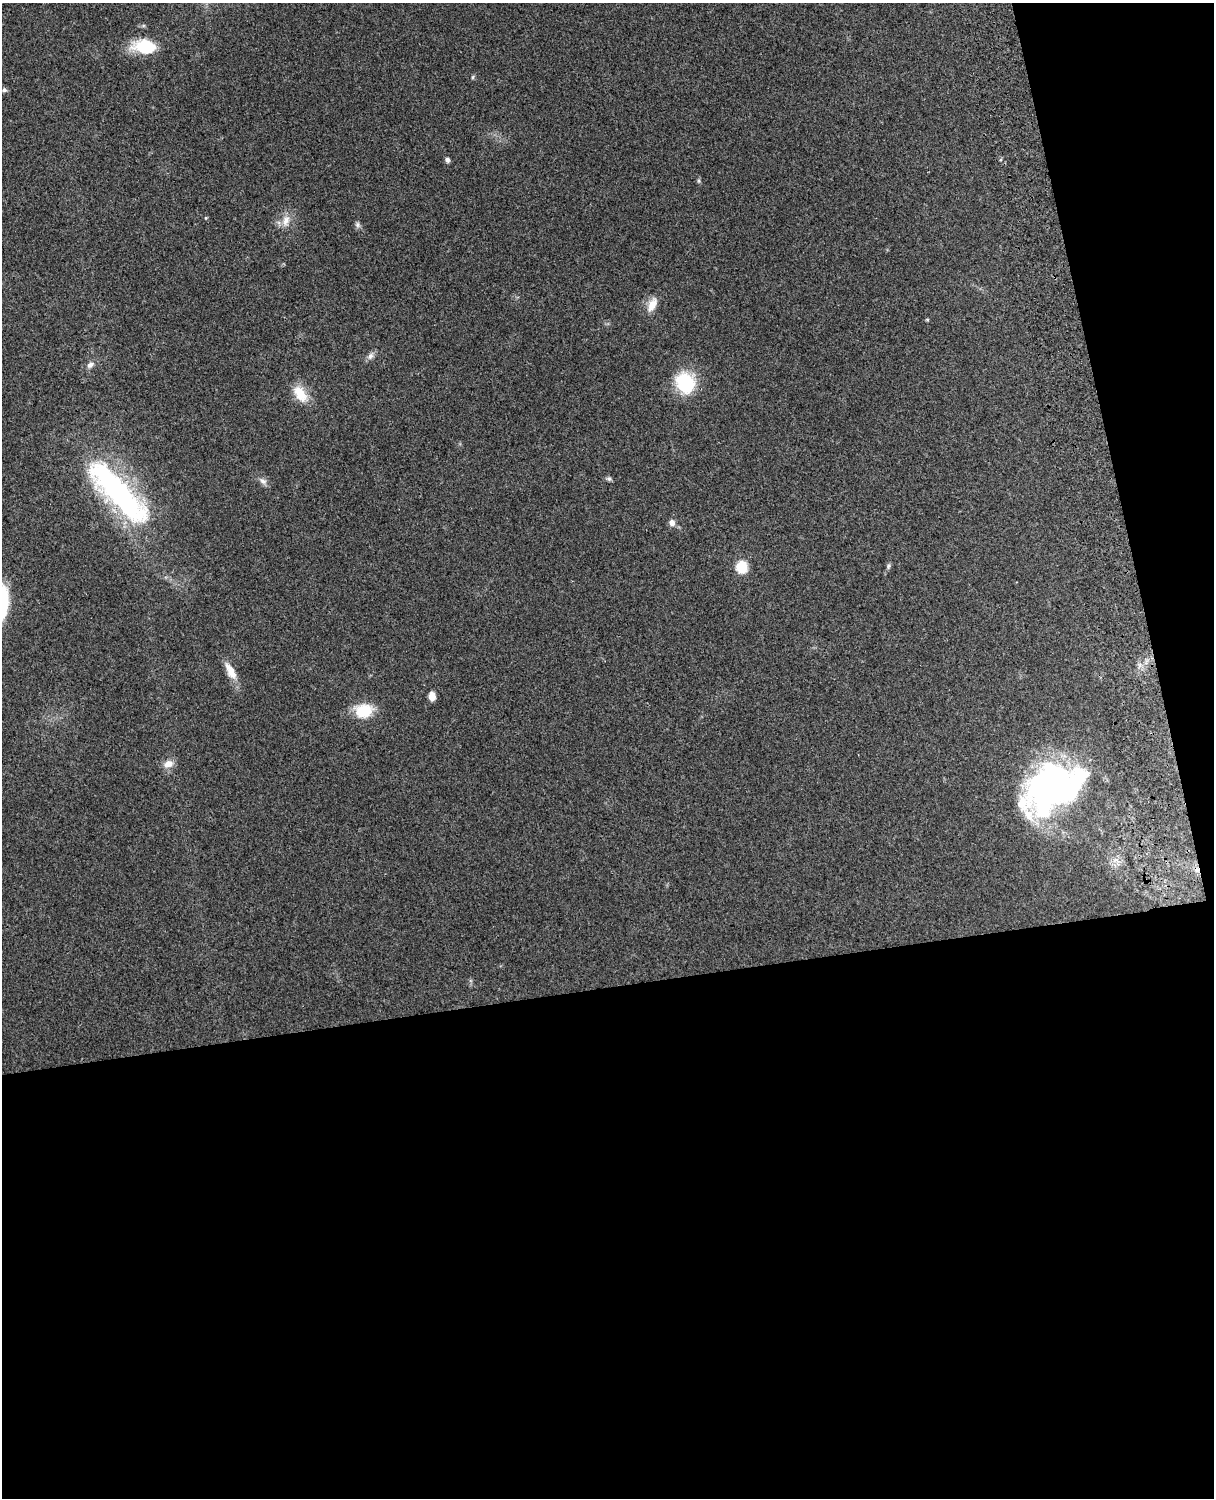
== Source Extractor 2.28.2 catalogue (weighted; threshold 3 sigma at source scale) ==
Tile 12 of 4 x 3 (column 4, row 3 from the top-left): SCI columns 3757-4968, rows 164-1659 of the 5089 x 4928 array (HDU 1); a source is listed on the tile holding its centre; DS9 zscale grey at full resolution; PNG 1216 x 1500 px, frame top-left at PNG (2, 3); no overlay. Shown black and unused: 39% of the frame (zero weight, under 3 of 4 exposures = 6% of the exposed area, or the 3 px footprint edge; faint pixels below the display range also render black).
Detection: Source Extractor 2.28.2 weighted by HDU 2 'WHT'; one run over the whole footprint, this tile lists its part. Background 0.261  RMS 0.0089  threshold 0.0402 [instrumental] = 3 sigma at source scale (4.5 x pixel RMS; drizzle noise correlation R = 1.50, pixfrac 1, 0.05/0.05 arcsec/px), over >= 5 px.
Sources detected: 27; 3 inside a brighter object's white glare — not listed; the other 24 listed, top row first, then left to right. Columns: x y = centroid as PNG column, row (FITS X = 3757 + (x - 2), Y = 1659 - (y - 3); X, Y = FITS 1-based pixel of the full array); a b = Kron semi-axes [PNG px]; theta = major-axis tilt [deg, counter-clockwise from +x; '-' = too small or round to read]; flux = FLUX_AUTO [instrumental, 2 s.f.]
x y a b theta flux
145 46 25 15 -5 34
473 77 6 4 89 1.1
4 90 7 6 - 1.9
447 160 6 5 - 2.2
699 181 6 4 -72 1.3
206 218 5 4 - 0.86
286 220 17 9 77 8.5
357 225 8 6 -75 2.3
652 304 21 10 65 9.7
370 356 11 7 51 3.8
90 365 10 8 33 4
685 383 11 10 - 85
300 394 25 14 -56 18
609 479 7 6 - 1.9
263 481 11 7 -39 3.9
118 492 91 26 -47 210
672 522 8 7 - 4.2
888 566 8 5 70 1.9
742 567 7 6 - 50
231 671 24 9 -61 12
432 696 8 6 -80 7.5
363 711 18 14 7 31
168 764 13 9 18 7.4
1060 788 63 38 77 180